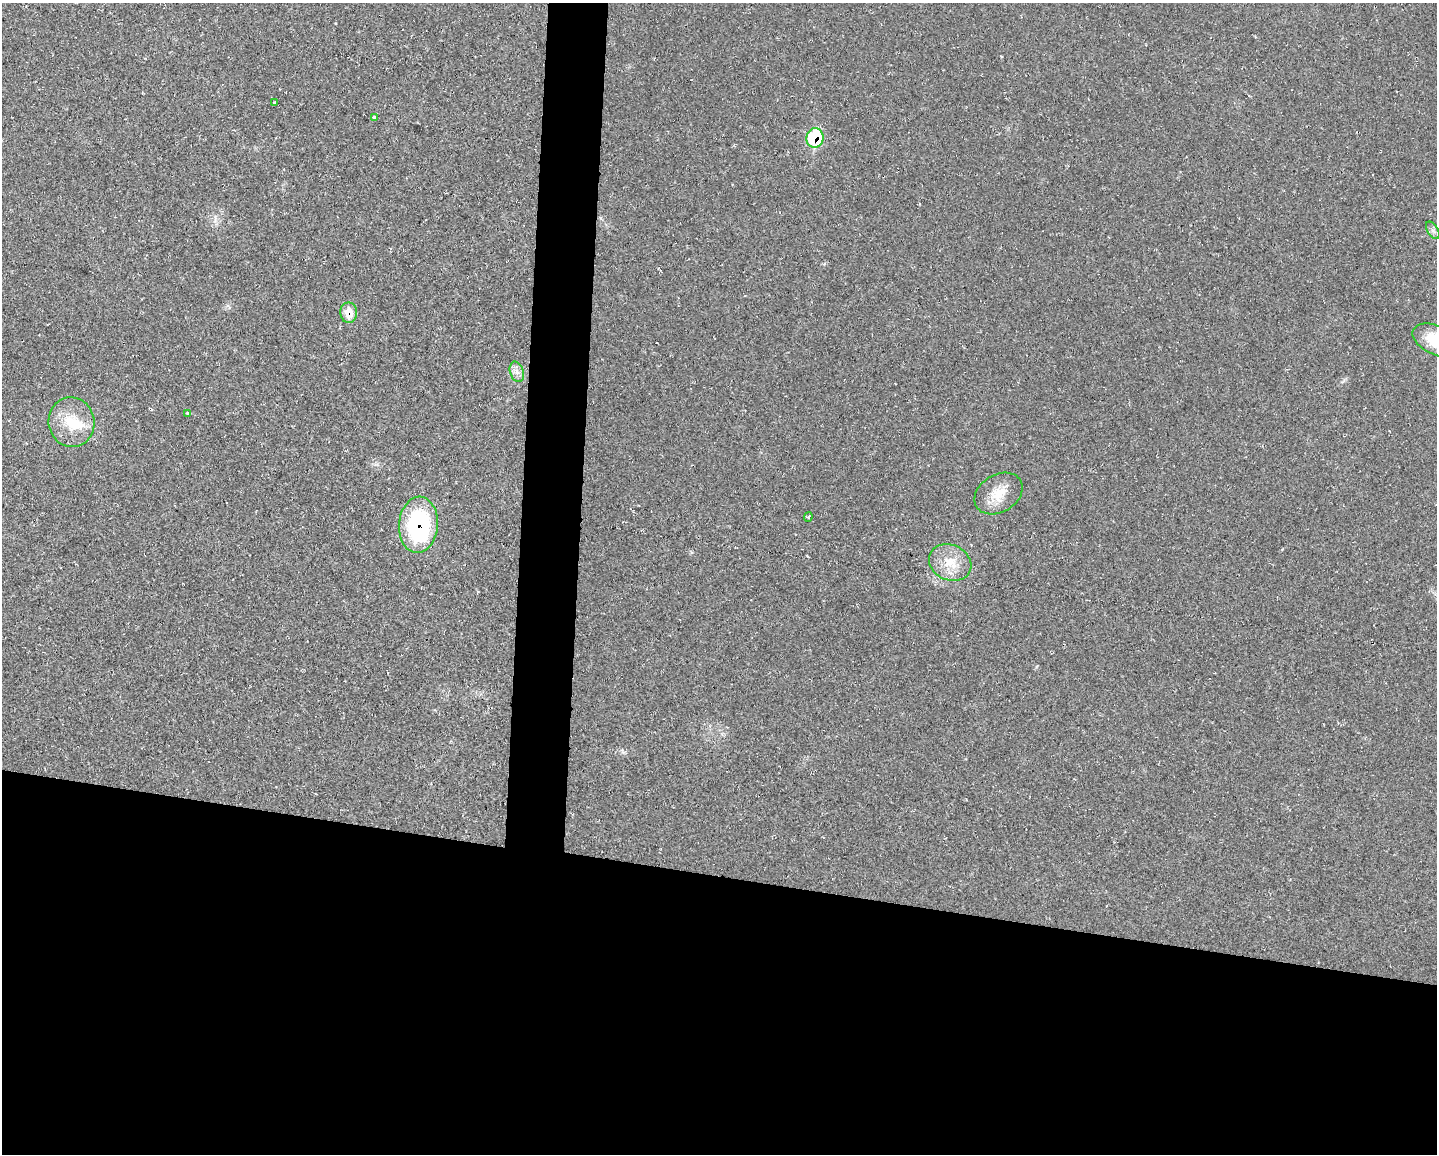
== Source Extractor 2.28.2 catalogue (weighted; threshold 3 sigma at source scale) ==
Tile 11 of 3 x 4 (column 2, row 4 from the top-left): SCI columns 1655-3089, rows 1-1152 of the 4631 x 4609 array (HDU 1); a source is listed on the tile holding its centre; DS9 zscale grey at full resolution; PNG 1439 x 1156 px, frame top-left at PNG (2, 3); each listed source drawn as its Kron ellipse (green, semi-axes under 4 px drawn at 4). Shown black and unused: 27% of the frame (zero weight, under 2 of 3 exposures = <1% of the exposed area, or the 3 px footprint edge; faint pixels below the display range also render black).
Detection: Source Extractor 2.28.2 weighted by HDU 2 'WHT'; one run over the whole footprint, this tile lists its part. Background 0.0251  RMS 0.0063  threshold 0.0285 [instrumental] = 3 sigma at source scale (4.5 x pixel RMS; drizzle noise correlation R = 1.50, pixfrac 1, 0.05/0.05 arcsec/px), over >= 5 px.
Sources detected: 14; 1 inside a brighter object's white glare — neither listed nor drawn; the other 13 listed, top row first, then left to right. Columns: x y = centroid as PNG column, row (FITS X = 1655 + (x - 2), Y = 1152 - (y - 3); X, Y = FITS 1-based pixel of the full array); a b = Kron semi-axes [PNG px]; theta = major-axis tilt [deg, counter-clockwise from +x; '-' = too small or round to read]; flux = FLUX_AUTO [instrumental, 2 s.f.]
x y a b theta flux
274 102 3 3 - 2.4
374 117 4 3 - 4.9
815 138 10 8 80 42
1433 230 10 5 -57 1.9
349 313 10 8 -89 12
1436 340 25 14 -25 20
517 372 10 6 -72 3.3
188 414 4 3 - 0.76
72 422 25 23 -77 21
999 494 26 18 32 14
808 517 5 4 - 0.72
418 525 28 19 86 78
950 563 22 17 -25 15
Overlapping masked pixels (flux is a lower limit): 3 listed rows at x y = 815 138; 349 313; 418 525
Isophote crosses this tile's border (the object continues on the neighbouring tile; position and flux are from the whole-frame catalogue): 1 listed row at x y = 1436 340